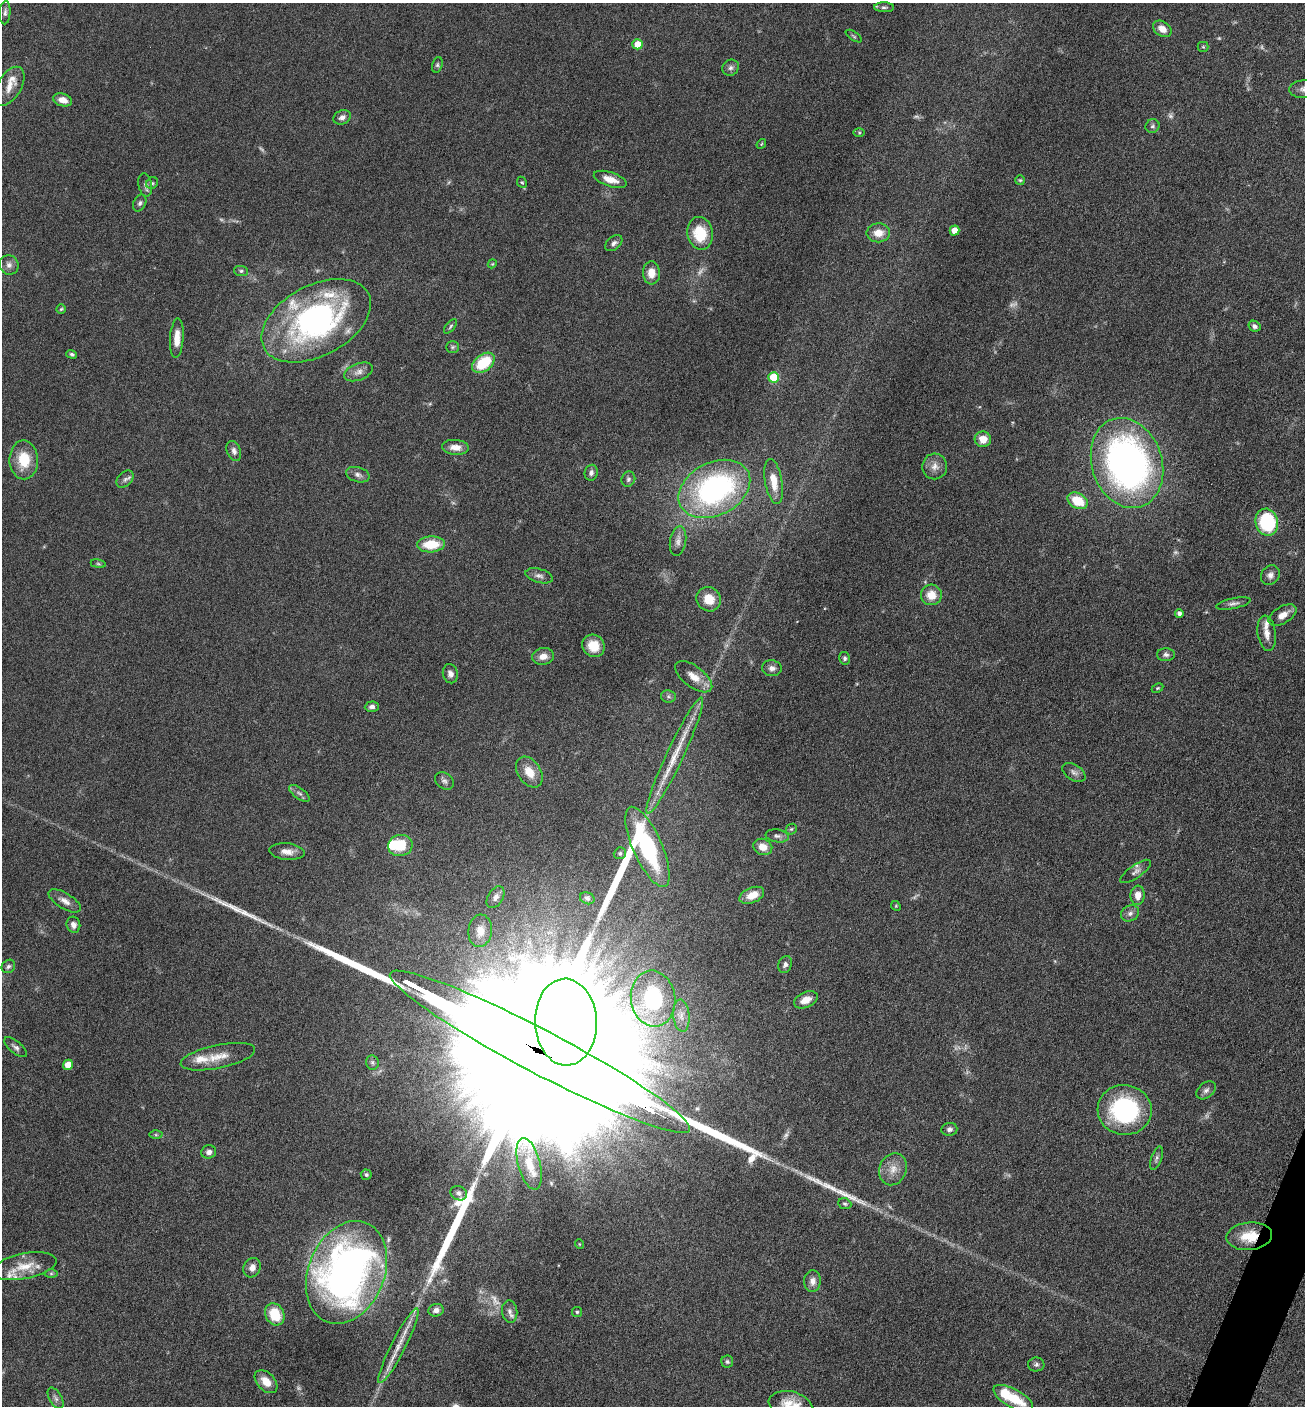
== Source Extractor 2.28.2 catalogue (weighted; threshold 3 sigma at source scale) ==
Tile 6 of 4 x 4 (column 2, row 2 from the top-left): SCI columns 1589-2891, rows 2814-4217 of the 5650 x 5633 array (HDU 1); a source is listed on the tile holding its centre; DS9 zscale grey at full resolution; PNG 1307 x 1408 px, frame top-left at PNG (2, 3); each listed source drawn as its Kron ellipse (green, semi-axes under 4 px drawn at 4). Shown black and unused: <1% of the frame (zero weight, under 6 of 12 exposures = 1% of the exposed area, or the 3 px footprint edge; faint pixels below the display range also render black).
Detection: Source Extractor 2.28.2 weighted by HDU 2 'WHT'; one run over the whole footprint, this tile lists its part. Background 0.088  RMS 0.0039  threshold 0.0158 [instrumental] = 3 sigma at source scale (4.09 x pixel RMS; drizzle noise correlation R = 1.36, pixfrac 0.8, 0.05/0.05 arcsec/px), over >= 5 px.
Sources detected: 167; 15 too faint to see at this stretch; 1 inside a brighter object's white glare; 6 long thin detections or spike segments (spike, bleed or trail) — neither listed nor drawn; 9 inside a brighter listed object's ellipse — not listed separately; the other 136 listed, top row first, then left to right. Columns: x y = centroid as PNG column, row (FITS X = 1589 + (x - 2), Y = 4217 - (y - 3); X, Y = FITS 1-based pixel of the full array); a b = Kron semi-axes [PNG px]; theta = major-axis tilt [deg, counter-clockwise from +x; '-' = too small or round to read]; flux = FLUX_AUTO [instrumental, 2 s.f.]
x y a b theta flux
884 7 10 5 -1 0.87
5 13 12 5 86 1.1
1162 29 10 7 -36 3.1
854 36 9 3 -34 0.56
637 44 5 5 - 5.7
1203 47 5 5 - 0.5
437 65 8 5 72 0.69
731 68 8 7 - 1.3
9 86 22 11 59 4.4
1304 89 15 9 5 2.5
63 100 10 6 -17 3.2
342 117 9 7 27 1.6
1153 126 7 6 - 0.86
859 133 5 4 - 0.41
761 144 5 4 - 0.4
610 179 17 7 -19 3.9
1020 180 5 5 - 0.48
522 182 6 4 -65 0.48
152 183 6 5 - 0.69
145 185 12 7 -81 1.4
140 203 9 6 64 1
955 231 5 5 - 4.4
700 233 16 13 -78 13
878 233 12 9 1 4.3
614 243 10 6 41 1.3
492 264 4 3 - 0.32
9 265 10 9 - 1.8
241 271 7 5 -9 0.8
651 273 11 8 -86 4
61 309 5 4 - 0.47
316 321 59 35 28 92
450 326 9 4 50 0.69
1254 326 6 5 - 1.1
177 338 20 7 87 4.5
452 347 6 5 - 0.68
72 354 5 4 - 0.64
483 363 13 8 37 14
358 372 15 8 21 2.3
774 377 5 5 - 14
983 439 8 8 - 4.6
455 447 13 7 -4 3.4
234 451 10 6 -68 1.7
24 460 19 14 -89 10
1127 463 46 35 -71 160
935 466 13 12 - 3
591 473 8 6 74 1.3
358 475 12 7 -16 1.6
125 479 10 7 44 1.3
628 479 8 6 64 1
774 481 23 8 -80 6.1
714 489 38 26 27 80
1078 501 11 7 -28 10
1267 522 13 11 -76 28
678 541 15 8 80 2.1
431 544 14 8 4 10
98 564 7 4 -9 0.58
1270 575 10 8 49 2
539 576 14 7 -16 1.6
931 595 10 10 - 5.4
709 599 13 11 -43 5.3
1233 603 17 5 12 1.6
1179 613 4 4 - 1.4
1283 615 15 8 31 3.5
1267 633 17 9 -82 3.4
593 646 12 10 -40 5.9
1166 655 9 6 0 1.2
543 656 11 8 10 3
845 658 6 5 - 0.84
772 668 10 8 -7 1.8
450 674 9 7 -76 1.8
694 677 22 10 -37 4.5
1157 688 6 4 27 0.44
668 696 7 6 - 0.91
372 707 7 5 3 1.4
675 755 64 8 65 12
529 772 17 11 -55 5.5
1074 772 13 7 -33 1.6
444 781 10 7 -38 1.3
299 793 12 5 -36 1.2
791 829 6 5 - 0.53
777 836 11 6 -9 1.3
400 845 12 10 12 13
647 847 43 14 -66 43
763 847 9 8 - 3.4
287 852 18 8 -5 2.9
620 853 6 5 - 0.85
1136 871 18 6 35 1.7
752 895 13 7 22 5
1138 895 10 7 86 3.3
495 897 12 7 58 1.7
587 898 7 6 - 0.92
65 901 18 8 -31 2.7
896 906 5 4 - 0.41
1130 913 9 7 29 1.6
73 925 8 7 - 1.9
480 931 16 11 84 4.5
785 964 9 6 69 1.2
8 966 7 6 - 0.9
653 999 28 22 -82 27
806 1000 12 7 24 3.5
681 1016 16 8 -84 3
566 1022 43 31 -88 3600
16 1047 14 6 -40 1.4
540 1052 169 22 -28 150000
218 1057 38 11 12 6.8
372 1063 7 6 - 0.81
68 1065 5 5 - 5.1
1206 1090 11 7 39 1.4
1125 1110 27 25 -9 42
949 1129 8 6 6 1.2
156 1135 6 4 0 0.55
209 1152 7 6 - 1.5
1156 1158 12 5 70 1.1
529 1164 26 11 -75 7.9
893 1169 16 13 68 4.6
366 1175 5 5 - 0.78
459 1193 8 7 - 1.4
845 1204 7 5 -22 0.74
1249 1236 23 14 5 9
579 1244 5 3 - 0.28
25 1266 32 12 12 7.6
252 1268 10 8 64 2.5
347 1272 53 38 67 170
51 1273 6 4 0 0.6
812 1281 11 8 87 2.3
436 1310 8 6 14 1.7
510 1311 11 7 -83 1.8
577 1312 5 5 - 0.56
275 1314 11 9 -61 11
398 1346 42 7 63 6.5
727 1362 6 6 - 0.75
1036 1364 8 7 - 1
266 1382 13 8 -46 4.5
56 1398 12 6 -60 1.3
1013 1398 22 9 -30 11
790 1405 22 13 -13 7.5
Overlapping masked pixels (flux is a lower limit): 2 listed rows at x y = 540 1052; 1249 1236
Isophote crosses this tile's border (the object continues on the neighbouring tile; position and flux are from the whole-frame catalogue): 2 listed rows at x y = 1304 89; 790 1405